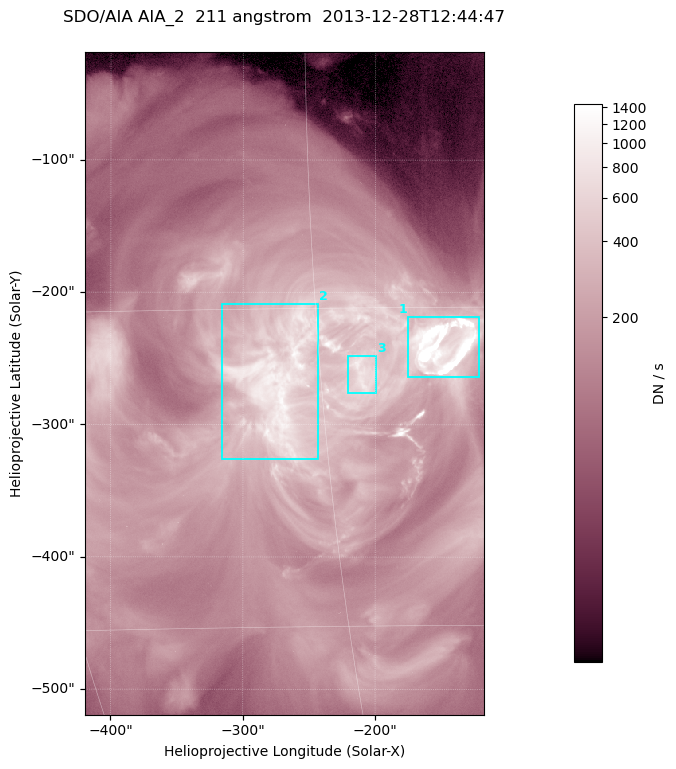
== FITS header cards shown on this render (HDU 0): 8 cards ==
TELESCOP= 'SDO/AIA '
INSTRUME= 'AIA_2   '
WAVELNTH=                  211
WAVEUNIT= 'angstrom'
DATE-OBS= '2013-12-28T12:44:47.63'
CTYPE1  = 'HPLN-TAN'
CTYPE2  = 'HPLT-TAN'
BUNIT   = 'DN / s  '

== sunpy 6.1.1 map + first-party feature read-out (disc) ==
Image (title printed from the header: SDO/AIA AIA_2  211 angstrom  2013-12-28T12:44:47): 501 x 833 px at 0.601 arcsec/px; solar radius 976 arcsec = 1624 px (partial field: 5.0% of the solar disc is inside the frame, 100% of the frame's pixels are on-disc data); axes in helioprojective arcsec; data unit DN / s (BUNIT, on the colour bar)
Orientation: roll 0.0565 deg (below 1 deg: not rotated)
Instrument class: DISC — disc imager (sunpy class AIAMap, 211 A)
Bright regions (active regions / flare kernels): reference = the on-disc median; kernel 5 px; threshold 5 sigma = 515 DN / s over a disc level ~145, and >= 1.15x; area >= 417 px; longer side >= 6 px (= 3.6 arcsec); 3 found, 3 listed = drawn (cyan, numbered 1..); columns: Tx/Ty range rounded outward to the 2 arcsec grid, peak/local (2 s.f.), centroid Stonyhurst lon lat
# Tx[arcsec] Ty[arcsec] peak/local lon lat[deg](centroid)
1 -176..-122 -264..-218 39 -9 -17
2 -316..-242 -326..-208 8.5 -17 -18
3 -222..-198 -276..-248 6.8 -13 -18